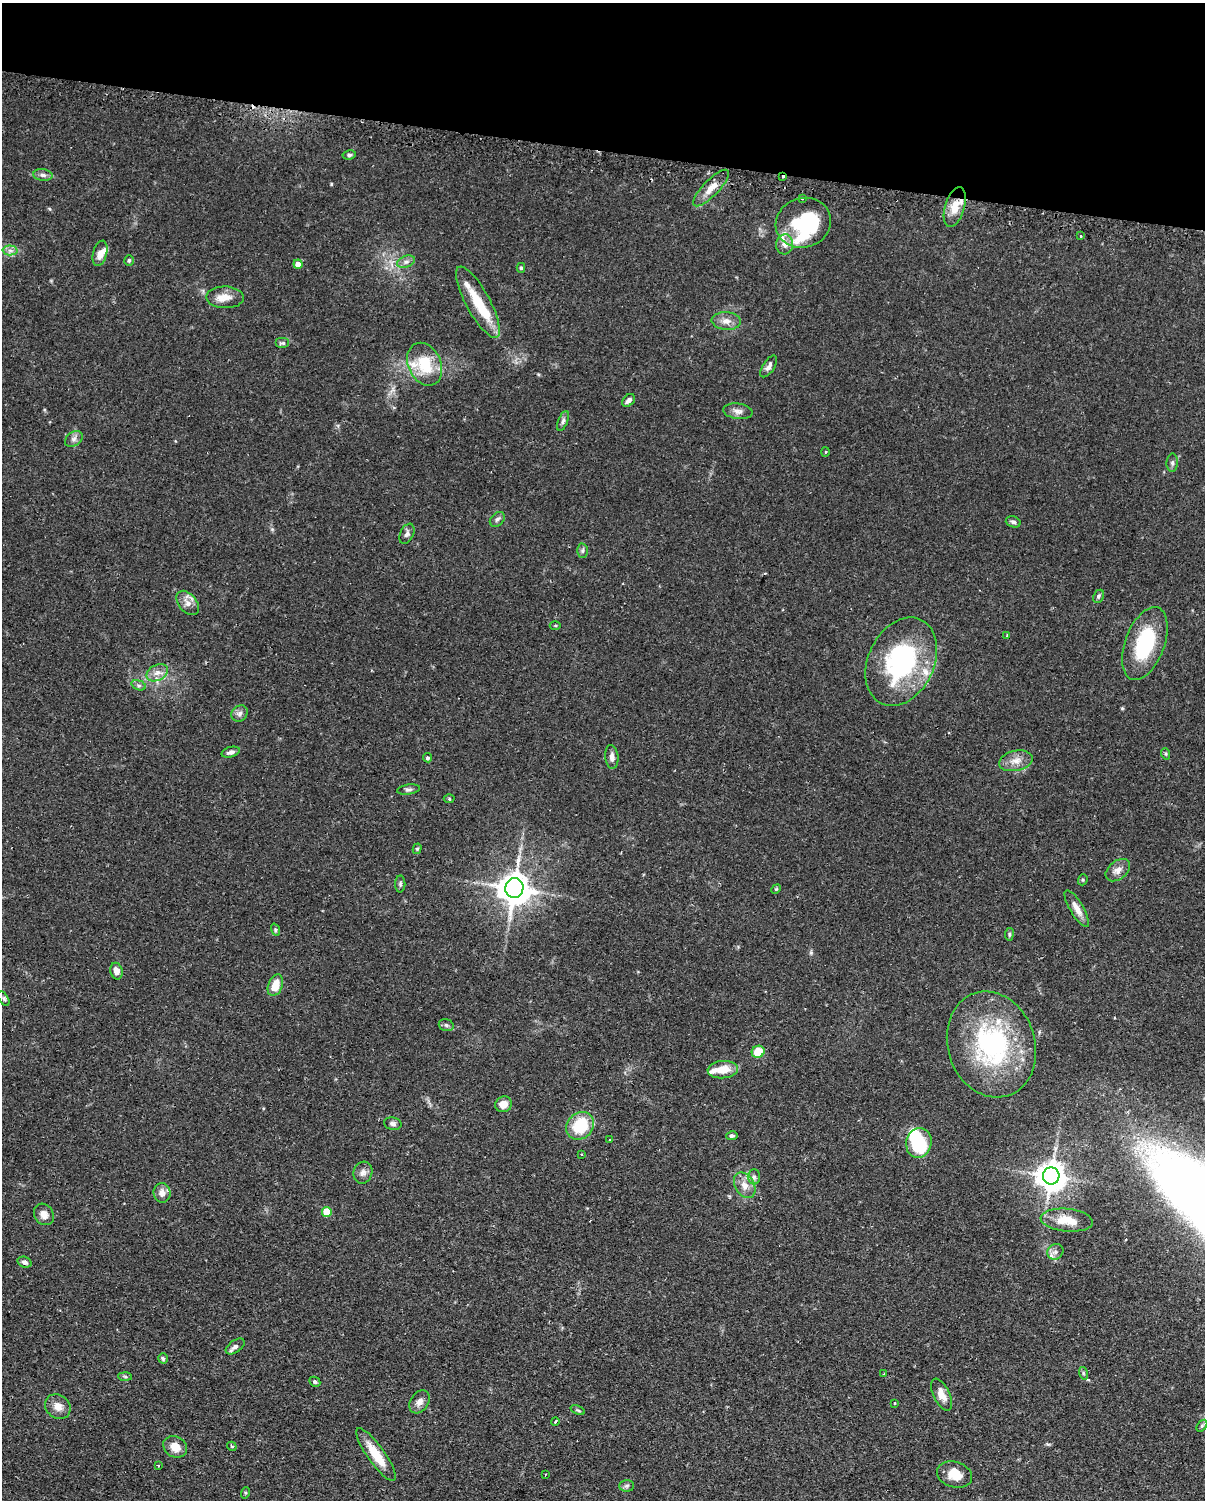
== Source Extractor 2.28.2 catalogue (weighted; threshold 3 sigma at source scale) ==
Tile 2 of 4 x 3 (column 2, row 1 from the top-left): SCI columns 1232-2434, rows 3256-4753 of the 4868 x 4896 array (HDU 1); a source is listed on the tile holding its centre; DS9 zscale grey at full resolution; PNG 1207 x 1502 px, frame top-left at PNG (2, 3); each listed source drawn as its Kron ellipse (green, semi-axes under 4 px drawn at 4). Shown black and unused: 10% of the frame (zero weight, under 2 of 3 exposures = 4% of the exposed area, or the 3 px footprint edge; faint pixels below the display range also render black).
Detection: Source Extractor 2.28.2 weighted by HDU 2 'WHT'; one run over the whole footprint, this tile lists its part. Background 0.106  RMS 0.0054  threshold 0.0244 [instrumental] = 3 sigma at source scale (4.5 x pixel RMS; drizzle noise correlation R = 1.50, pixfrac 1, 0.05/0.05 arcsec/px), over >= 5 px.
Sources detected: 117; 3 inside a brighter object's white glare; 4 cosmic-ray / hot-pixel residue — neither listed nor drawn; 9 inside a brighter listed object's ellipse — not listed separately; the other 101 listed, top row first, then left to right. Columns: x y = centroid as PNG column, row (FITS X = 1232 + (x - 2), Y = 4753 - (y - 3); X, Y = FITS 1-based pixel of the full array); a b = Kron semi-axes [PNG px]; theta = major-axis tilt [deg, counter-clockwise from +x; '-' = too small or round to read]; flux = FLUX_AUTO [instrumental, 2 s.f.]
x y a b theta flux
349 155 7 4 9 1.1
43 175 9 6 -7 2
783 177 3 2 - 2.5
711 188 24 8 46 6.1
802 198 3 3 - 1.1
955 207 20 9 74 8.3
803 223 28 24 18 38
1081 236 2 2 - 0.67
785 244 10 8 84 3.3
10 250 7 5 -1 1.8
100 253 13 7 76 4.3
129 260 5 4 - 1
406 262 9 5 21 1.9
298 264 4 4 - 4.4
521 268 5 4 - 0.7
225 297 19 11 -2 6.1
478 302 40 12 -62 18
726 321 14 9 -5 4.2
283 343 7 5 0 1.1
425 364 22 16 -65 19
769 366 12 6 57 2.5
629 400 7 5 43 2.1
738 411 15 8 -8 3
563 421 11 4 69 1.6
74 439 10 7 35 2.2
825 452 5 3 - 0.56
1172 463 9 5 88 1.4
497 519 8 6 44 1.5
1013 522 7 5 -18 1.3
407 534 11 6 65 1.8
582 551 7 5 89 1.1
1098 596 7 5 63 1.1
188 603 14 9 -51 4
555 625 5 3 - 0.58
1007 635 4 2 - 0.37
1145 644 38 19 69 36
901 662 46 33 64 77
157 673 11 8 27 3.6
139 685 7 4 -18 1.2
240 713 9 7 46 1.9
231 752 9 5 16 1.9
1166 754 6 3 -71 0.69
612 757 12 6 -85 2.6
428 758 4 4 - 1.1
1016 761 17 10 13 5.4
409 789 11 5 7 1.4
449 799 5 3 - 0.54
417 849 5 4 - 0.86
1118 870 14 9 39 3.6
1083 880 6 4 71 0.72
400 884 8 5 90 1.2
514 888 10 9 - 1100
776 889 5 4 - 0.57
1077 909 21 6 -60 4.6
275 930 6 4 -72 0.83
1009 934 6 4 83 0.8
116 971 8 6 -76 3.8
275 985 11 7 68 8.1
4 998 8 4 -59 0.99
446 1025 7 5 -16 1.3
991 1044 54 43 -71 81
758 1052 6 6 - 11
723 1070 15 8 4 9.1
504 1104 8 7 - 5.8
393 1124 9 6 -10 1.7
580 1126 15 13 46 23
732 1136 6 4 11 1.3
609 1139 3 2 - 0.7
919 1143 15 12 76 31
581 1154 3 2 - 0.51
363 1173 11 9 74 2.7
1051 1176 8 8 - 770
754 1177 7 6 - 1.6
745 1185 13 9 -60 5.1
162 1193 10 8 -82 3.6
327 1212 5 5 - 16
44 1214 11 9 -55 3.8
1067 1220 26 11 -6 12
1055 1252 8 7 - 2.6
24 1262 7 5 -20 1.7
235 1346 11 6 36 2.1
163 1358 5 4 - 1.2
1083 1373 6 4 -72 0.78
884 1374 3 3 - 0.57
125 1377 7 4 -3 0.81
315 1382 6 4 -27 0.92
942 1395 17 8 -64 5.4
420 1402 12 9 58 3.4
895 1403 3 3 - 0.54
58 1407 13 11 -38 5
578 1410 7 3 -22 0.78
555 1421 4 3 - 0.68
1202 1426 6 4 53 0.91
232 1446 5 3 - 0.62
175 1447 12 10 -31 6.7
376 1455 31 8 -55 13
158 1465 3 3 - 1
545 1475 3 2 - 0.41
955 1475 18 12 -17 9.6
627 1486 7 5 2 1.2
245 1493 6 3 72 0.65
Overlapping masked pixels (flux is a lower limit): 1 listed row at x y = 783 177
Unlisted compact peaks at least as high as the median listed source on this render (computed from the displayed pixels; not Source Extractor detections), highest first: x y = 331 184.